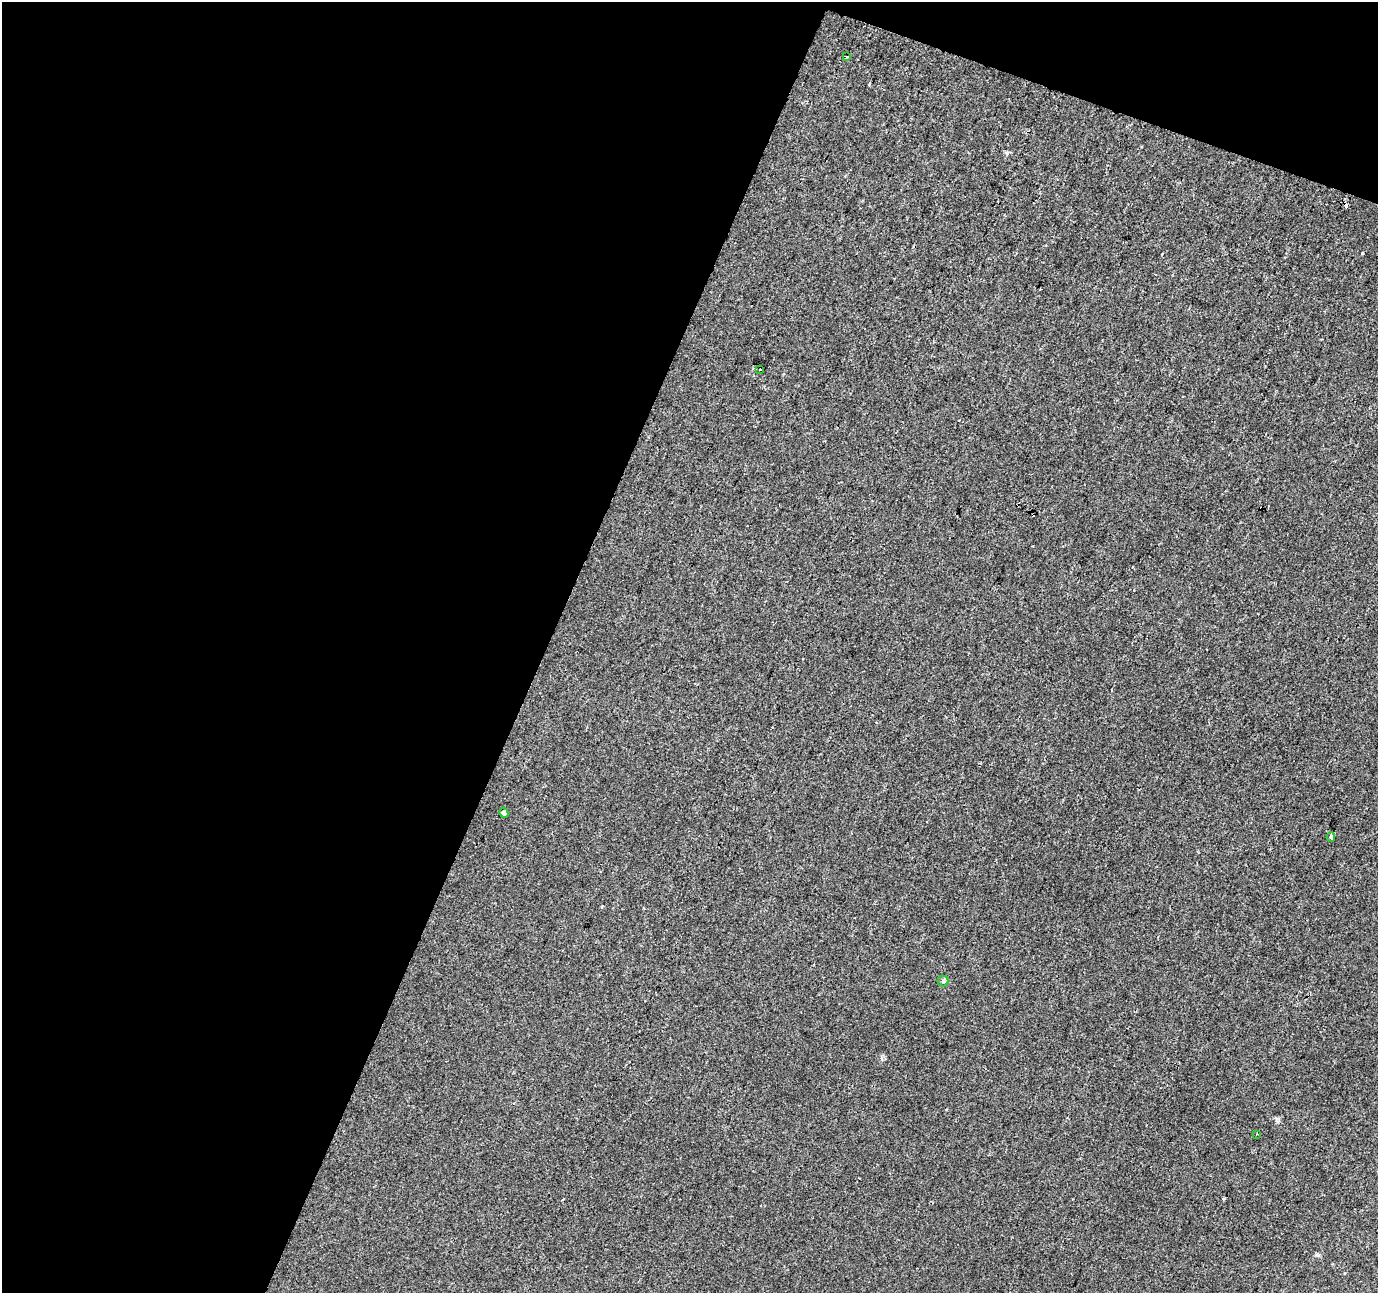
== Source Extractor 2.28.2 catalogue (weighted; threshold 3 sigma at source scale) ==
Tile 1 of 2 x 2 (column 1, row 1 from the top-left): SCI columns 1-1376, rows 1398-2688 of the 2751 x 2813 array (HDU 1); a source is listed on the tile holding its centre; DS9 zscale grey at full resolution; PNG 1380 x 1295 px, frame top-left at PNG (2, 2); each listed source drawn as its Kron ellipse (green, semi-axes under 4 px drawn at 4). Shown black and unused: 43% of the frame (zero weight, under 2 of 3 exposures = <1% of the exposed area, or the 3 px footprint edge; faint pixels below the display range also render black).
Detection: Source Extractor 2.28.2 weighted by HDU 2 'WHT'; one run over the whole footprint, this tile lists its part. Background 4.66e-04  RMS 0.004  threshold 0.0181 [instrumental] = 3 sigma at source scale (4.5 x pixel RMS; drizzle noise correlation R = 1.50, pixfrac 1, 0.0396/0.0396 arcsec/px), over >= 5 px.
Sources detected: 10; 4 cosmic-ray / hot-pixel residue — neither listed nor drawn; the other 6 listed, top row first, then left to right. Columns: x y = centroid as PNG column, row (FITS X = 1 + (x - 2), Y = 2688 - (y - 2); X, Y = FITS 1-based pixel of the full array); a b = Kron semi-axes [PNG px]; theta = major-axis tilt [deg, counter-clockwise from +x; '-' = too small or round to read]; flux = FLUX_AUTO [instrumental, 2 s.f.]
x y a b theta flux
847 57 3 3 - 0.34
760 369 3 3 - 2.3
504 813 5 4 - 2.9
1331 837 4 3 - 0.61
943 981 5 5 - 0.64
1257 1134 3 2 - 0.31